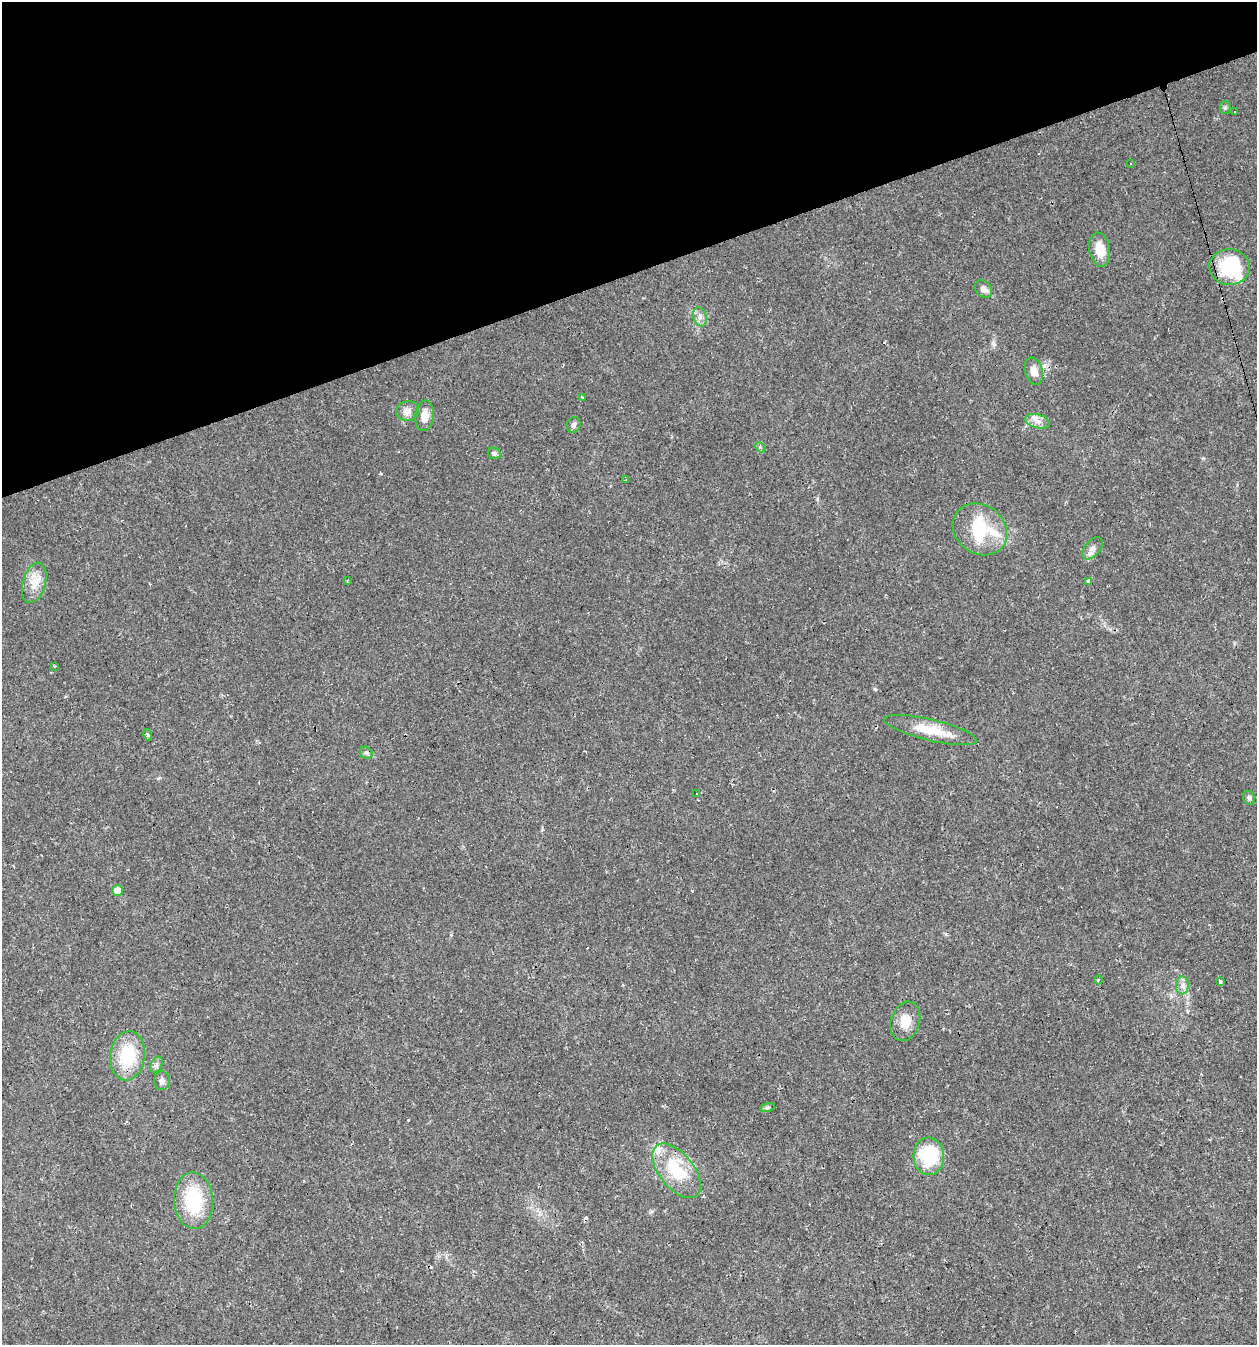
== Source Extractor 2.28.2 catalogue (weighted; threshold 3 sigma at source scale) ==
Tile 3 of 4 x 4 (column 3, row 1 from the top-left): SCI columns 2571-3825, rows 4029-5371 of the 5194 x 5371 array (HDU 1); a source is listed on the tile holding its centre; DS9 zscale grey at full resolution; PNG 1259 x 1347 px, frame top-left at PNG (2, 2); each listed source drawn as its Kron ellipse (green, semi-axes under 4 px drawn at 4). Shown black and unused: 20% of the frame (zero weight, under 2 of 3 exposures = <1% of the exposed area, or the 3 px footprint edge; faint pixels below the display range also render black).
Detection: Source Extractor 2.28.2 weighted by HDU 2 'WHT'; one run over the whole footprint, this tile lists its part. Background 0.0241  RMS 0.0031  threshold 0.0139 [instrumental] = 3 sigma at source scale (4.5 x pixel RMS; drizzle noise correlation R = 1.50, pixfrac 1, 0.0396/0.0396 arcsec/px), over >= 5 px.
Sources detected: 51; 1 inside a brighter object's white glare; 9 cosmic-ray / hot-pixel residue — neither listed nor drawn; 2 inside a brighter listed object's ellipse — not listed separately; the other 39 listed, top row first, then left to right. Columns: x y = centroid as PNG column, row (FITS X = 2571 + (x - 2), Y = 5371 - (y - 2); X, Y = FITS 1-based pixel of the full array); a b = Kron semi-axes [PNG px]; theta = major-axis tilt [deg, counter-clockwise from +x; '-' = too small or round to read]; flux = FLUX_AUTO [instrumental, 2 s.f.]
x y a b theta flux
1225 108 6 5 - 0.55
1235 112 3 3 - 0.91
1130 164 3 3 - 0.53
1100 250 17 10 -80 5.4
1229 267 20 17 -2 17
983 289 10 7 -44 1.7
700 317 10 6 -73 1.4
1034 371 14 8 -74 2.9
582 397 4 2 - 0.33
408 411 11 9 11 2
424 416 15 9 84 2.8
1037 421 12 7 -15 2
574 425 8 7 - 0.98
760 447 6 4 -46 0.44
494 453 7 5 -22 0.71
626 480 3 2 - 0.59
980 529 29 24 -36 19
1093 548 13 7 51 1.7
347 581 4 2 - 0.44
1088 582 4 3 - 5.1
34 583 21 11 74 4.6
54 666 3 3 - 0.75
930 730 47 10 -14 9.3
148 735 6 4 -73 0.51
366 753 7 5 -40 0.73
697 794 2 2 - 0.27
1249 798 7 5 -61 0.75
117 890 5 5 - 3.3
1098 980 4 4 - 0.36
1220 981 3 3 - 1.2
1182 985 9 6 88 1.4
905 1021 20 14 72 4.8
128 1056 24 17 82 15
156 1065 9 5 61 0.9
162 1081 9 8 - 1.3
767 1107 8 3 19 0.49
929 1156 19 15 -86 18
677 1171 32 17 -51 15
193 1201 28 19 -86 18
Unlisted compact peaks at least as high as the median listed source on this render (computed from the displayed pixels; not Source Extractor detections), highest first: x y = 1203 458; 994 344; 875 689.